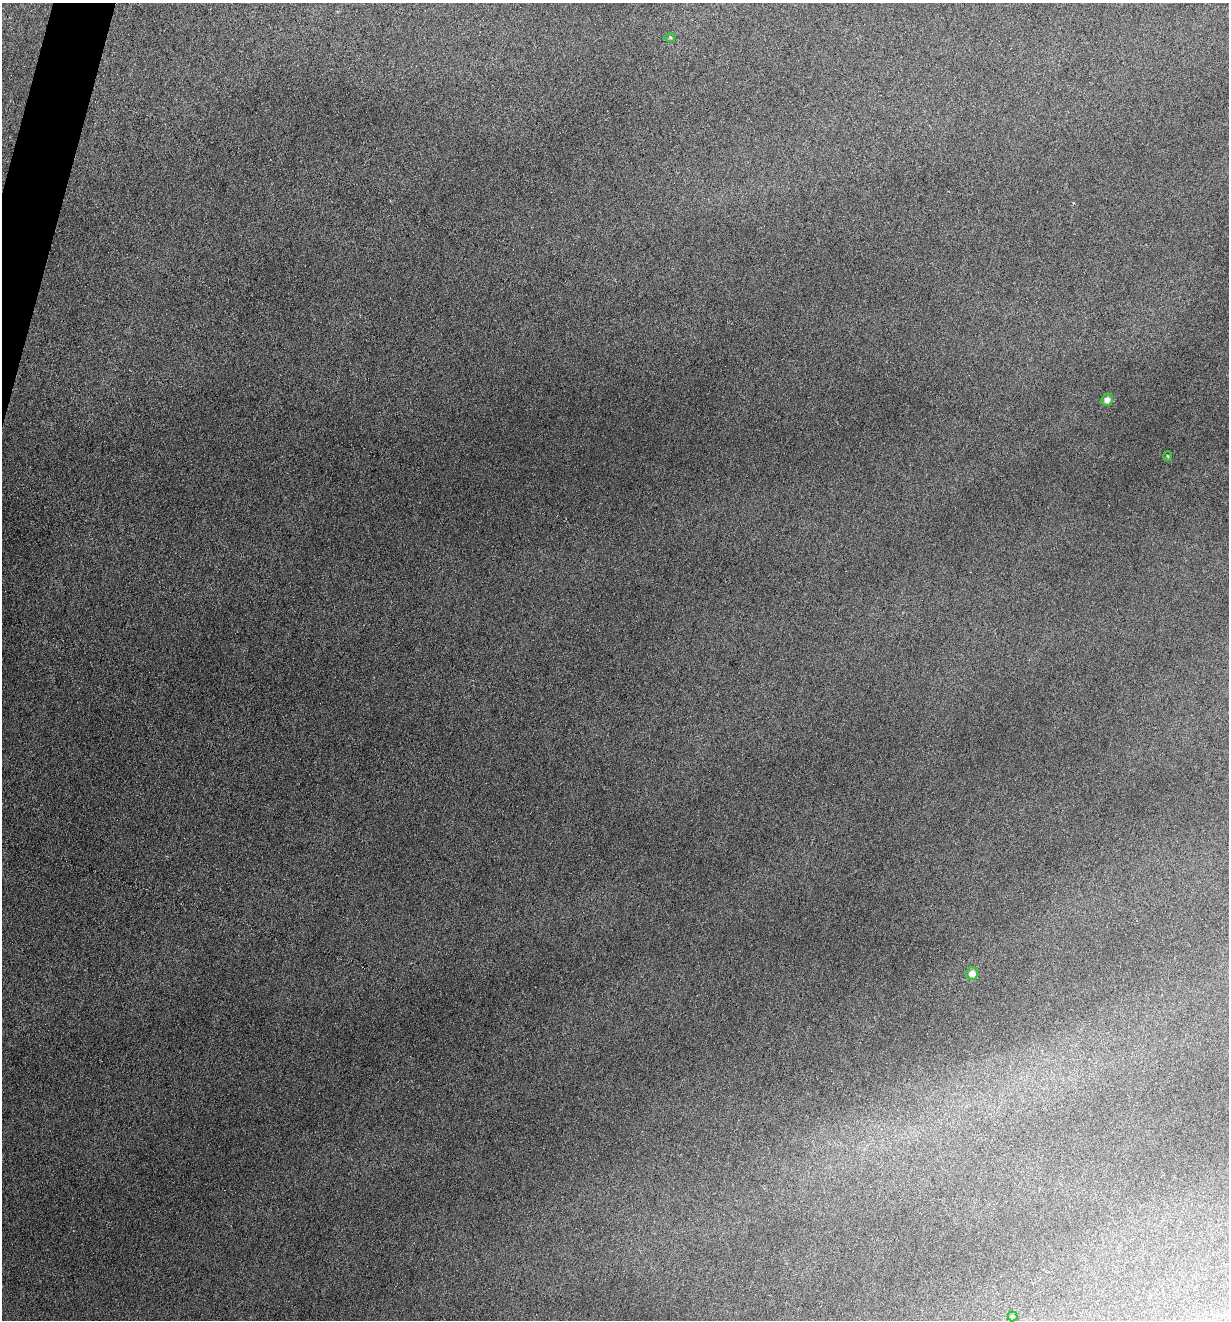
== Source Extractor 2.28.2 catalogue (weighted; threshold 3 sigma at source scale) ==
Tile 11 of 4 x 4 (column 3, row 3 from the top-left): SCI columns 2586-3812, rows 1322-2639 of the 5297 x 5275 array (HDU 1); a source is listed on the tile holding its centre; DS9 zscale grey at full resolution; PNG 1231 x 1322 px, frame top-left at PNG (2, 3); each listed source drawn as its Kron ellipse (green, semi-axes under 4 px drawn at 4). Shown black and unused: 1% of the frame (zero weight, under 3 of 6 exposures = <1% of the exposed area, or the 3 px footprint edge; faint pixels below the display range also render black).
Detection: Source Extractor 2.28.2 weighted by HDU 2 'WHT'; one run over the whole footprint, this tile lists its part. Background 0.0601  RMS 0.0063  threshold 0.0259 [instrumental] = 3 sigma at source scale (4.09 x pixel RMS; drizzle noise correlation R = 1.36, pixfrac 0.8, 0.05/0.05 arcsec/px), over >= 5 px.
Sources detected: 5; all 5 listed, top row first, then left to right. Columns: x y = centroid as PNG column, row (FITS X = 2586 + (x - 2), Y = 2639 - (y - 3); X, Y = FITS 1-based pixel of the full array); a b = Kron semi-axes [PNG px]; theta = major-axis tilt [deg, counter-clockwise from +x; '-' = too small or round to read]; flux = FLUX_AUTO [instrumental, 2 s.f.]
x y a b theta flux
670 38 5 3 - 0.68
1107 400 6 5 - 3.3
1168 456 5 3 - 0.52
972 973 6 6 - 4.4
1012 1316 5 5 - 0.97